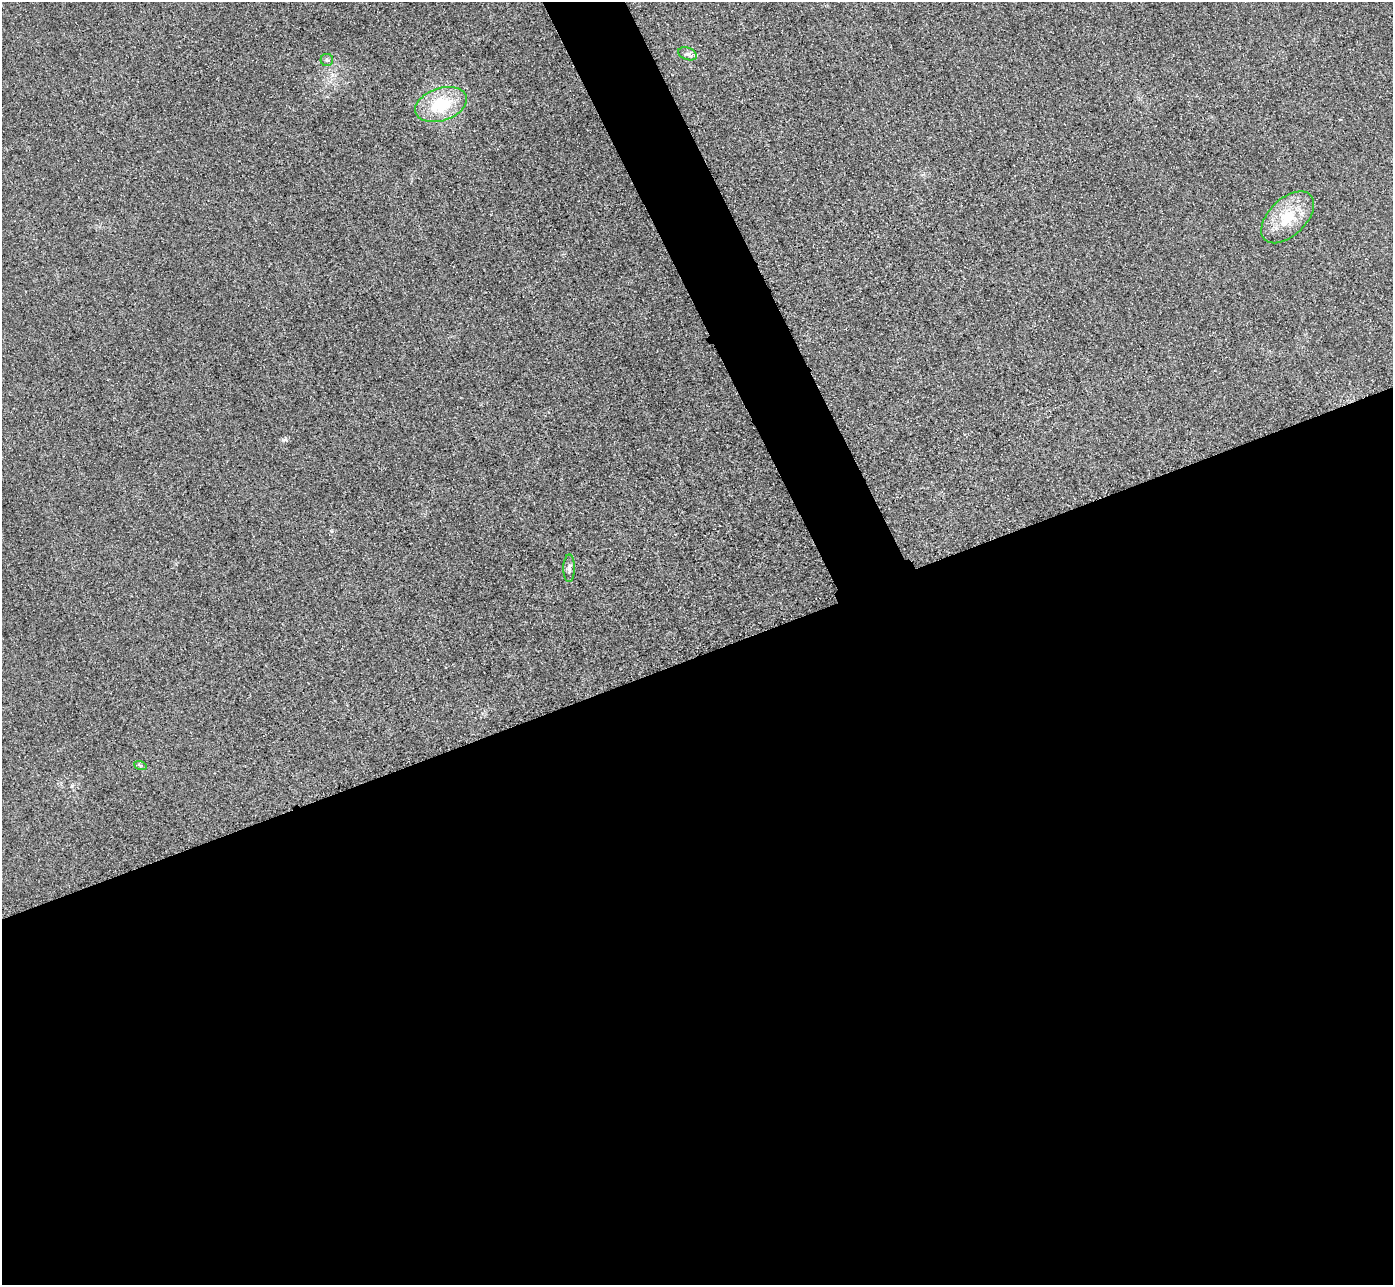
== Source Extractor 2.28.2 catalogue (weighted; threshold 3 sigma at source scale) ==
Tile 15 of 4 x 4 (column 3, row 4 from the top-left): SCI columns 2813-4203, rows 308-1590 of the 5626 x 5614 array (HDU 1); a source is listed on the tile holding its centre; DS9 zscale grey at full resolution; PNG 1395 x 1287 px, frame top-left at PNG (2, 2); each listed source drawn as its Kron ellipse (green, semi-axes under 4 px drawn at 4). Shown black and unused: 52% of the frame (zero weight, under 3 of 4 exposures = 3% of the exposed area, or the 3 px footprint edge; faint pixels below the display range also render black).
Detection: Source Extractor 2.28.2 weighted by HDU 2 'WHT'; one run over the whole footprint, this tile lists its part. Background 0.0856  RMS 0.017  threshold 0.0786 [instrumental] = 3 sigma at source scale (4.5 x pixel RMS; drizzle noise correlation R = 1.50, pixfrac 1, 0.05/0.05 arcsec/px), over >= 5 px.
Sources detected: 6; all 6 listed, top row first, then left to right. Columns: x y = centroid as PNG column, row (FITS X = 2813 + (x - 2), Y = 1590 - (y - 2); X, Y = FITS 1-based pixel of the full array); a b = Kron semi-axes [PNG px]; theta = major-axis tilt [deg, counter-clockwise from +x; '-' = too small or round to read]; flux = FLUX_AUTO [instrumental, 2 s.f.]
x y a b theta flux
688 54 10 6 -19 6.4
327 60 6 6 - 3.9
441 105 26 16 18 79
1288 217 32 18 44 58
569 568 14 5 89 6.7
140 765 6 4 -19 2.5